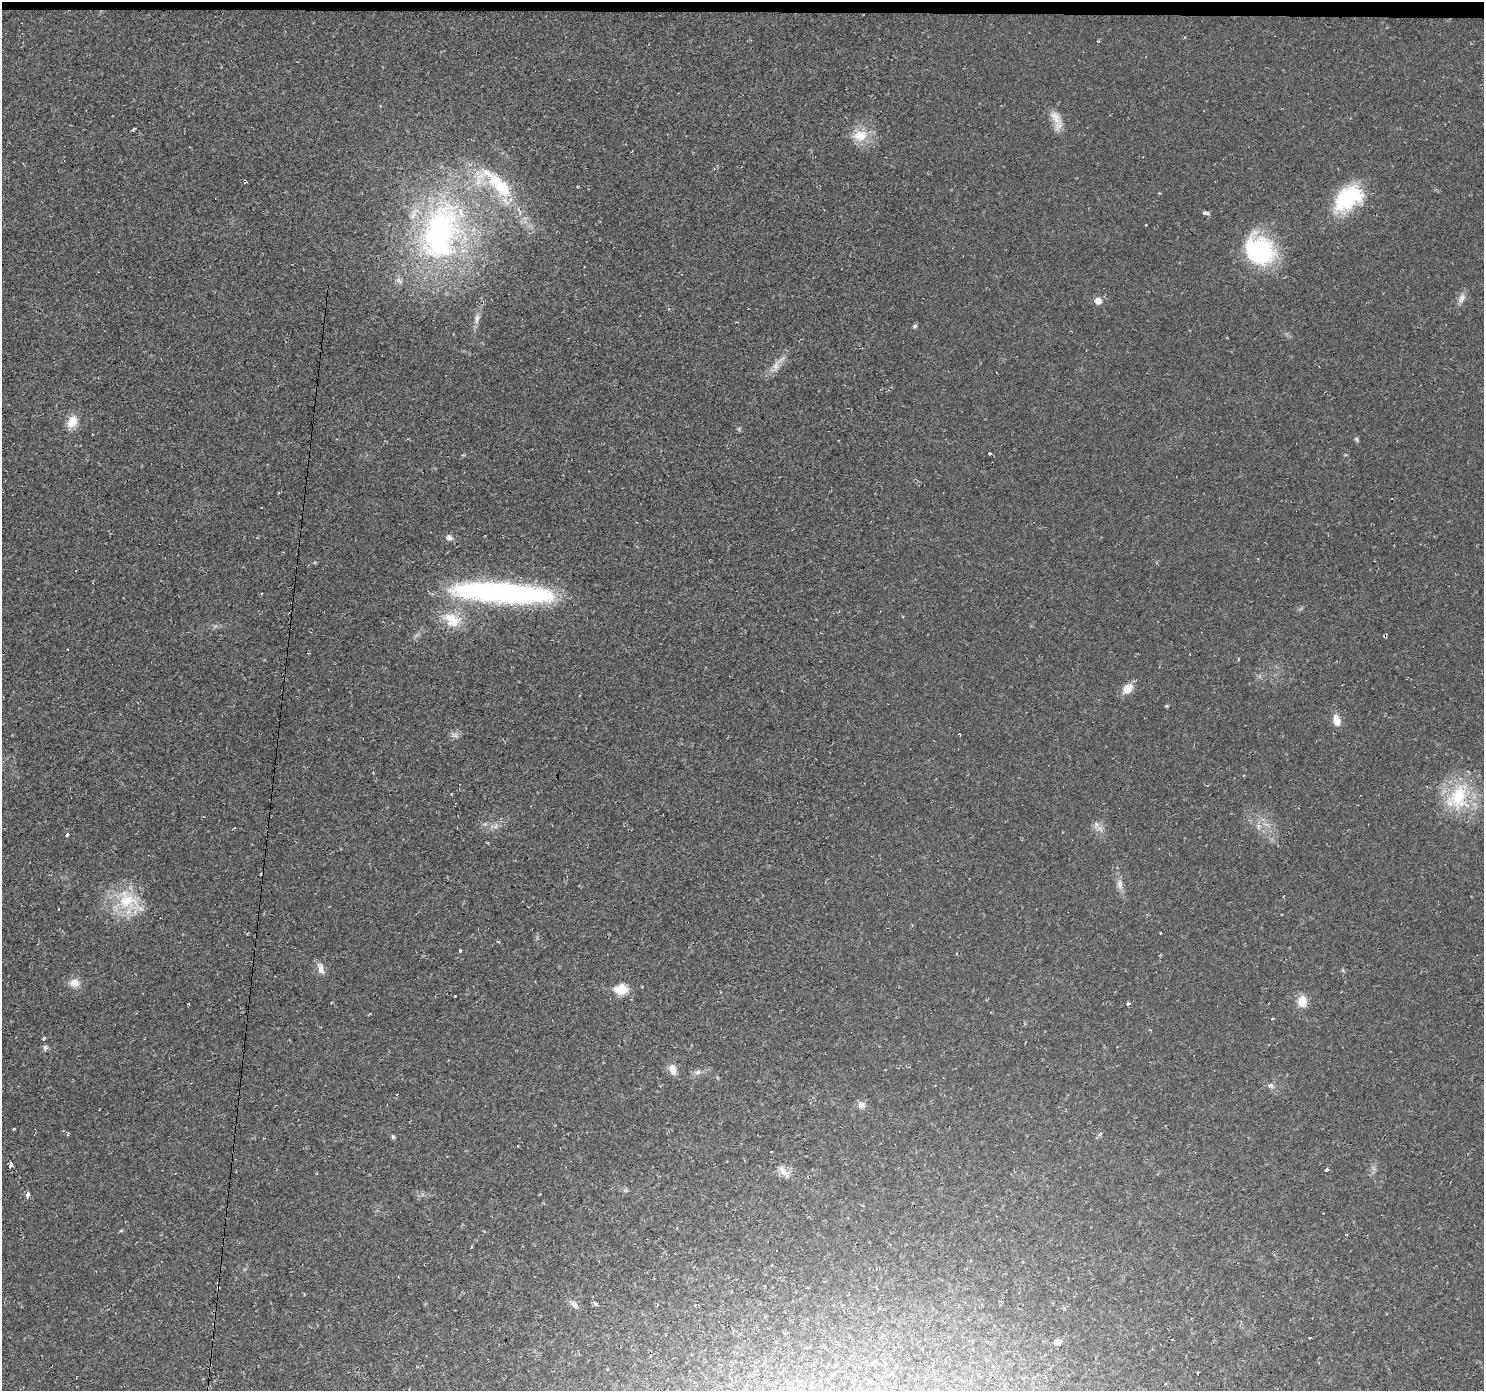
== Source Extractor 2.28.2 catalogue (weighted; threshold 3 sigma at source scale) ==
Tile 2 of 3 x 3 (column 2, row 1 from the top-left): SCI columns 1484-2965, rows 2880-4268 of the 4448 x 4473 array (HDU 1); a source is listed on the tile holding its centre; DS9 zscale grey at full resolution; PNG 1486 x 1393 px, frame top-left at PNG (2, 2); no overlay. Shown black and unused: <1% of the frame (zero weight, under 2 of 3 exposures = <1% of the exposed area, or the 3 px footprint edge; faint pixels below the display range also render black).
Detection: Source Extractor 2.28.2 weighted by HDU 2 'WHT'; one run over the whole footprint, this tile lists its part. Background 0.0201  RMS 0.006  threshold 0.0269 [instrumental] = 3 sigma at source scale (4.5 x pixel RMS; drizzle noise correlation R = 1.50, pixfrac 1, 0.05/0.05 arcsec/px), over >= 5 px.
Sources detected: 68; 3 inside a brighter object's white glare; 1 cosmic-ray / hot-pixel residue — not listed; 2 inside a brighter listed object's ellipse — not listed separately; the other 62 listed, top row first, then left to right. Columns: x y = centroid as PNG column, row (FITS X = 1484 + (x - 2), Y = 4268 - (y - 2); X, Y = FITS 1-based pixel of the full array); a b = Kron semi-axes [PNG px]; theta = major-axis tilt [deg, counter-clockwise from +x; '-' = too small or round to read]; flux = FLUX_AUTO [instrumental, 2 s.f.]
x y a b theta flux
1056 118 29 11 -71 7.8
860 136 21 16 8 12
502 188 63 22 -22 43
1347 198 40 21 78 30
1206 213 8 4 -15 1.8
1145 225 3 3 - 1.7
440 232 88 52 76 180
1260 250 33 30 -60 64
1461 299 14 8 67 3.6
1098 301 7 7 - 4.4
477 319 15 7 81 3.2
915 326 7 4 27 0.97
776 365 30 9 54 6.5
72 421 17 12 65 8.5
1356 439 7 5 -74 1.1
989 454 3 3 - 3
449 537 8 6 -13 2.6
502 592 107 20 -4 160
452 620 28 18 -26 16
1127 688 12 8 48 8.5
1166 706 5 4 - 0.63
1336 720 15 8 -76 5.8
960 734 3 2 - 0.91
455 735 9 7 14 2.3
1458 797 40 29 70 39
1096 825 9 7 89 2.7
494 826 11 6 8 2.9
67 835 3 3 - 2.4
1120 884 15 8 -88 3.9
128 902 42 26 -42 30
59 909 3 3 - 1.2
460 950 3 3 - 1.9
321 969 13 7 -74 4
74 983 12 11 - 5.6
621 990 7 6 - 35
455 996 3 2 - 1.4
1302 1001 11 9 -87 9.8
1128 1003 3 3 - 8.4
188 1004 3 2 - 0.38
1272 1018 3 3 - 1.9
44 1038 4 3 - 1.1
45 1047 7 7 - 1.4
673 1069 14 9 -72 4.7
698 1072 8 6 16 2
1270 1086 8 7 - 1.9
861 1105 9 8 - 3.4
14 1129 3 3 - 0.99
1100 1134 7 4 46 0.97
393 1137 5 4 - 1.3
771 1151 3 2 - 0.43
10 1165 4 3 - 9.1
1326 1170 3 3 - 15
784 1172 20 9 -42 4.8
28 1194 5 3 - 4.6
1346 1235 3 2 - 0.62
218 1287 3 3 - 2.1
304 1294 4 2 - 0.47
595 1303 7 3 -38 1.1
574 1304 13 7 -40 2.9
1310 1338 3 3 - 2.4
1057 1342 7 5 21 4.2
1046 1376 5 3 - 0.68
Overlapping masked pixels (flux is a lower limit): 1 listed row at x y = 218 1287
Isophote crosses this tile's border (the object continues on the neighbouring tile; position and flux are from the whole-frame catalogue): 1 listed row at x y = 1458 797